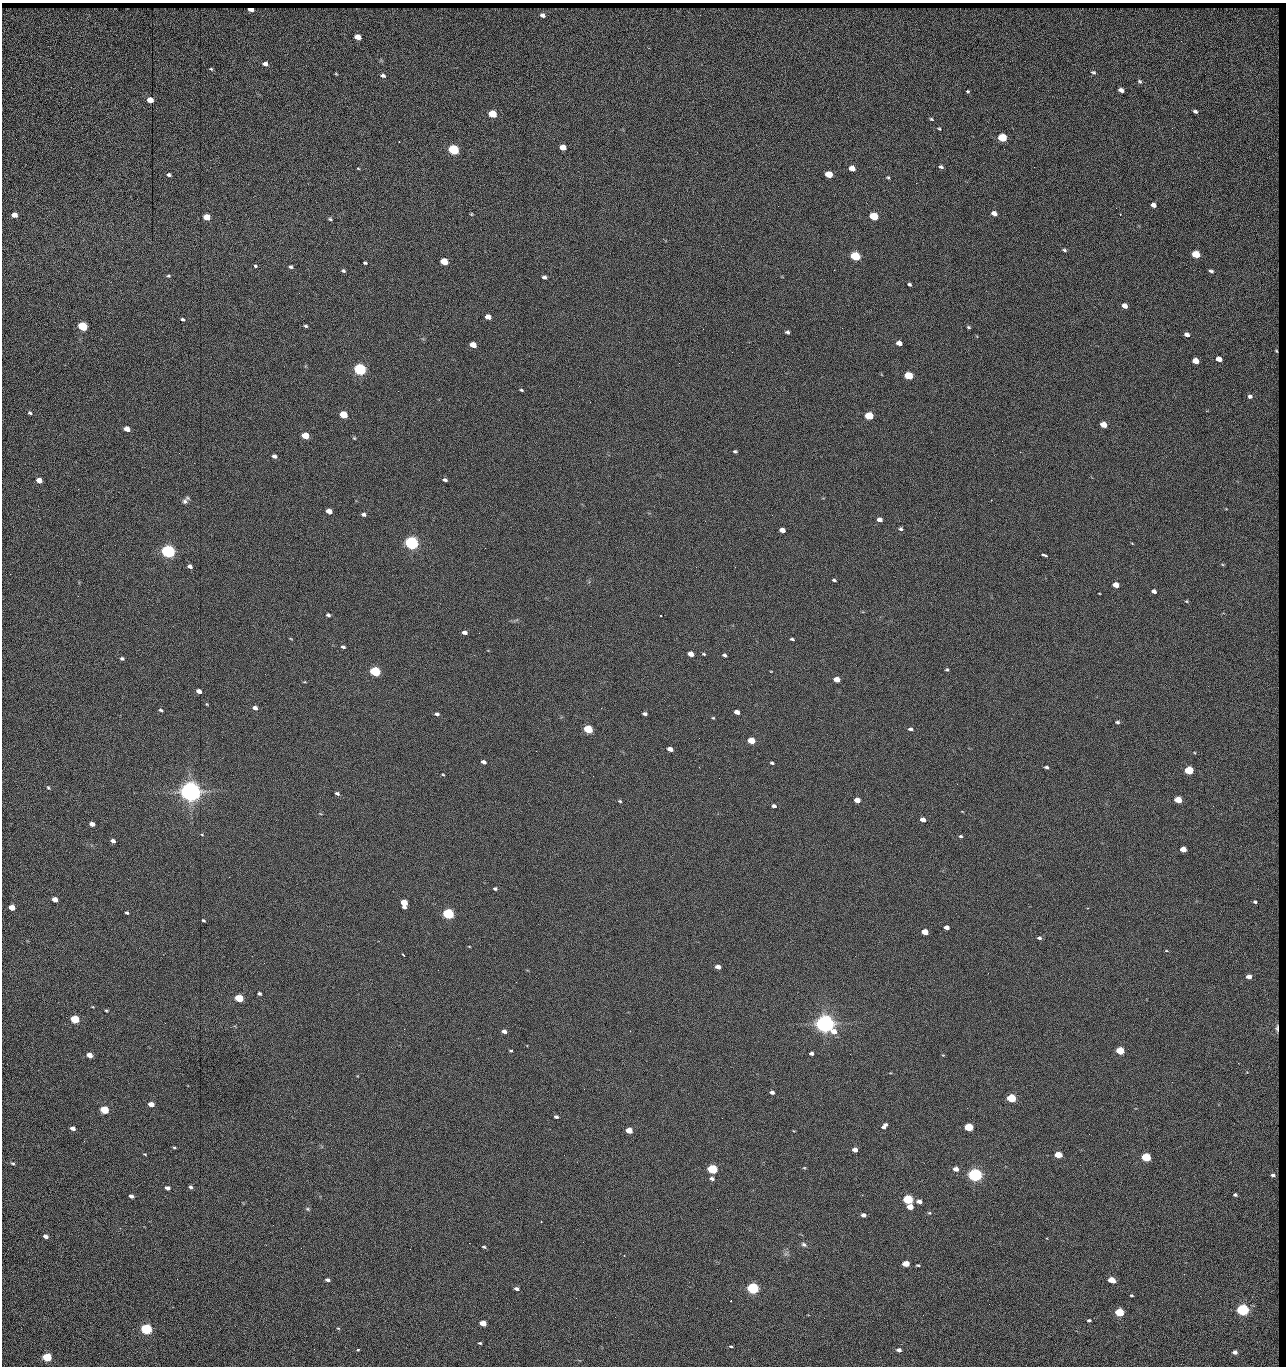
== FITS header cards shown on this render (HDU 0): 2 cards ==
NAXIS1  =                 1284 / length of data axis 1
NAXIS2  =                 1364 / length of data axis 2

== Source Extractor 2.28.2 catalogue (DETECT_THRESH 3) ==
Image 1284 x 1364 px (HDU 0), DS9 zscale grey, 1 PNG px = 1 image px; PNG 1288 x 1368 px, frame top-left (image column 1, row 1364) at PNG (2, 3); no overlay
Background 156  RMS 15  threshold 45.3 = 3 sigma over >= 5 px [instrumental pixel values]
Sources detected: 282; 1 with non-positive FLUX_AUTO (blend fragments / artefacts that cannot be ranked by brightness) is not listed; the other 281 listed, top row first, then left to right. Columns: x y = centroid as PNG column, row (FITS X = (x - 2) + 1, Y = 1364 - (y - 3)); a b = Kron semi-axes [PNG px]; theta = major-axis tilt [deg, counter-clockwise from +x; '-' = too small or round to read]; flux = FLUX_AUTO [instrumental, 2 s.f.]
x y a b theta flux
251 9 5 3 - 6.4e+03
542 15 7 6 - 4.2e+03
1275 20 13 6 89 5.7e+03
1275 35 16 6 -79 6.5e+03
358 37 5 4 - 1.3e+04
1181 41 2 2 - 7.9e+02
265 64 5 4 - 4.8e+03
211 69 4 4 - 1.1e+03
1093 72 5 4 - 1.6e+03
336 74 4 3 - 9.1e+02
383 75 6 4 -18 2.7e+03
1276 76 33 6 -89 1.1e+04
1139 81 6 4 -32 1.6e+03
1121 90 5 4 - 4.5e+03
967 91 4 3 - 6.2e+03
150 100 5 4 - 1.4e+04
1195 111 4 3 - 1.8e+03
492 114 5 4 - 4.2e+04
931 119 5 3 - 1.1e+03
1172 128 3 2 - 9.0e+02
939 129 3 2 - 1.1e+03
1002 138 6 4 -23 6.1e+04
563 147 5 4 - 1.4e+04
454 150 6 5 - 1.6e+05
1276 154 8 5 85 3.0e+03
941 167 5 3 - 2.0e+03
1034 167 3 2 - 1.2e+03
358 168 5 3 - 8.3e+02
852 168 5 4 - 1.2e+04
829 174 5 4 - 2.8e+04
169 175 5 4 - 2.3e+03
888 178 5 4 - 1.3e+03
1276 178 17 5 -75 1.1e+03
916 183 2 2 - 1.2e+04
1276 202 11 5 82 3.1e+03
1153 205 5 4 - 6.1e+03
1116 208 2 2 - 5.4e+02
994 213 5 4 - 5.8e+03
471 214 4 4 - 9.7e+02
14 215 5 4 - 1.0e+04
874 216 6 4 -21 5.1e+04
207 217 5 4 - 2.0e+04
330 219 5 3 - 1.4e+03
1276 241 15 4 90 4.7e+03
1064 250 4 3 - 1.6e+03
1196 254 5 4 - 4.2e+04
855 256 6 5 - 1.0e+05
444 261 5 4 - 4.0e+04
365 263 4 3 - 1.4e+03
255 266 3 3 - 5.5e+03
291 267 5 4 - 1.9e+03
834 270 2 2 - 1.8e+04
343 271 4 4 - 1.7e+03
1211 271 4 2 - 1.6e+03
168 276 5 4 - 1.5e+03
544 277 4 3 - 2.7e+03
1276 278 9 6 74 1.7e+03
909 284 4 3 - 1.5e+03
299 293 2 2 - 4.8e+02
1125 306 5 4 - 7.4e+03
1274 314 15 7 76 5.1e+03
488 317 5 4 - 9.5e+03
183 319 4 3 - 1.7e+03
82 326 5 4 - 1.0e+05
306 326 5 3 - 1.5e+03
968 327 5 3 - 1.3e+03
842 328 2 2 - 4.2e+02
703 329 2 2 - 2.2e+03
787 332 4 4 - 2.3e+03
1187 335 5 4 - 3.7e+03
899 343 5 4 - 7.4e+03
473 345 5 4 - 1.5e+04
1276 351 16 4 -88 7.0e+03
1219 359 5 4 - 9.5e+03
1195 361 5 4 - 1.6e+04
360 369 6 5 - 3.0e+05
909 376 5 4 - 5.8e+04
1276 388 16 3 -78 2.7e+03
521 390 5 3 - 1.3e+03
1250 397 6 5 - 3.3e+03
30 413 5 4 - 1.7e+03
343 415 5 4 - 3.7e+04
869 416 5 4 - 6.0e+04
1103 425 5 4 - 1.9e+04
127 429 5 4 - 9.0e+03
1276 435 18 6 -88 6.0e+03
305 436 5 4 - 2.9e+04
354 438 5 4 - 1.2e+03
1002 441 2 2 - 2.2e+03
735 451 4 3 - 1.5e+03
1020 452 2 2 - 4.6e+02
179 453 2 2 - 2.3e+03
274 456 5 4 - 3.8e+03
39 480 5 4 - 1.2e+04
445 480 4 3 - 2.4e+03
1275 485 11 5 89 5.5e+03
78 489 2 2 - 7.4e+02
1277 498 4 3 - 1.3e+03
991 500 2 2 - 4.8e+02
185 501 9 6 68 3.2e+03
329 511 5 4 - 1.0e+04
364 514 5 4 - 2.6e+03
1276 516 7 4 37 1.4e+03
879 520 5 4 - 5.6e+03
1276 524 10 5 -75 1.7e+03
901 529 5 5 - 2.0e+03
782 530 5 4 - 8.5e+03
411 543 6 5 - 4.9e+05
485 548 2 2 - 1.7e+03
168 551 6 5 - 5.3e+05
1045 555 6 3 -21 2.9e+03
1275 562 14 5 89 6.0e+03
190 566 5 4 - 3.9e+03
735 567 2 2 - 5.7e+02
834 580 4 3 - 1.7e+03
1116 585 5 4 - 1.3e+04
1154 591 5 4 - 3.8e+03
1099 593 3 2 - 6.4e+02
1276 598 39 6 85 2.8e+03
1186 601 4 4 - 9.9e+02
328 615 5 3 - 2.0e+03
660 615 2 2 - 7.6e+02
1276 616 18 4 89 5.3e+03
464 632 5 4 - 4.1e+03
291 639 5 3 - 7.9e+02
792 639 4 2 - 1.6e+03
343 647 4 3 - 1.9e+03
691 654 5 4 - 1.1e+04
704 654 5 3 - 1.2e+03
724 655 4 3 - 1.9e+03
122 658 5 4 - 1.9e+03
947 670 5 4 - 1.4e+03
375 671 5 4 - 1.6e+05
837 679 5 4 - 1.4e+04
1276 680 32 6 87 8.3e+03
199 691 5 4 - 6.9e+03
207 704 4 3 - 8.5e+02
255 708 6 4 -22 4.4e+03
161 710 5 4 - 1.7e+03
737 712 5 4 - 6.3e+03
1275 713 27 6 88 1.1e+04
437 714 5 4 - 2.6e+03
645 714 4 3 - 2.5e+03
713 718 4 3 - 1.0e+03
1117 722 5 4 - 1.8e+03
588 729 5 4 - 6.7e+04
911 729 5 4 - 2.6e+03
751 740 5 4 - 2.7e+04
670 749 5 4 - 7.6e+03
536 751 2 2 - 2.0e+03
1276 755 29 5 88 8.1e+03
484 762 5 4 - 4.2e+03
772 763 4 3 - 1.6e+03
699 767 3 2 - 1.6e+03
1046 767 4 3 - 2.1e+03
1189 770 5 4 - 7.6e+04
443 775 4 3 - 8.7e+02
719 778 2 2 - 1.6e+03
1276 783 23 5 86 6.6e+03
48 787 6 4 -72 1.5e+03
190 792 7 6 - 1.5e+06
337 793 5 3 - 2.4e+03
857 800 5 4 - 1.1e+04
1178 800 5 4 - 2.5e+04
620 801 5 4 - 1.4e+03
774 806 5 4 - 3.0e+03
923 820 5 4 - 7.9e+03
92 824 5 4 - 6.8e+03
202 835 4 2 - 7.4e+02
961 836 5 4 - 1.3e+03
113 841 4 4 - 4.1e+03
1183 849 5 4 - 1.5e+04
1275 849 23 6 -87 1.2e+04
495 889 5 4 - 1.8e+03
55 899 5 4 - 1.2e+04
1255 902 6 5 - 2.5e+03
404 903 6 5 - 2.7e+04
1276 906 23 3 -88 7.0e+03
12 908 5 4 - 1.6e+04
127 913 4 3 - 1.7e+03
448 914 5 4 - 2.4e+05
203 920 4 3 - 1.4e+03
946 927 5 4 - 5.7e+03
925 932 5 4 - 1.9e+04
1039 938 5 4 - 2.1e+03
469 946 4 3 - 6.7e+02
1166 951 5 3 - 8.0e+02
403 955 4 2 - 9.5e+02
718 967 5 4 - 6.3e+03
1275 968 20 6 90 7.7e+03
1249 977 4 4 - 7.6e+03
516 982 2 2 - 1.4e+03
259 994 4 3 - 2.0e+03
239 998 5 4 - 6.1e+04
106 1010 4 3 - 1.0e+03
75 1019 5 4 - 7.6e+04
825 1024 7 6 - 1.2e+06
404 1029 2 2 - 3.7e+03
1276 1029 21 7 88 7.8e+03
504 1031 5 4 - 4.5e+03
511 1051 5 3 - 1.0e+03
1120 1051 5 4 - 4.8e+04
811 1053 4 3 - 3.6e+03
850 1054 2 2 - 8.3e+02
89 1055 5 4 - 1.1e+04
1238 1063 3 2 - 1.2e+03
1276 1066 13 5 -87 4.5e+03
1172 1082 2 2 - 1.9e+03
1277 1086 10 3 88 3.1e+03
772 1092 4 4 - 3.3e+03
1011 1098 5 4 - 8.8e+04
151 1104 5 4 - 1.2e+04
1276 1108 12 5 -89 4.3e+03
104 1110 5 4 - 6.6e+04
556 1117 5 4 - 2.1e+03
722 1118 2 2 - 6.0e+02
884 1126 7 4 53 4.6e+03
969 1127 5 4 - 7.3e+04
73 1128 5 4 - 5.4e+03
629 1131 5 4 - 2.1e+04
84 1141 3 2 - 1.8e+03
174 1147 5 3 - 1.2e+03
855 1150 4 4 - 7.2e+03
145 1154 4 3 - 9.4e+02
564 1155 2 2 - 5.9e+02
1058 1155 5 4 - 3.2e+04
1146 1157 5 4 - 9.9e+04
13 1163 5 4 - 1.4e+03
1080 1165 2 2 - 1.2e+03
1275 1167 50 7 89 2.2e+04
804 1168 5 3 - 9.7e+02
712 1169 5 4 - 1.5e+05
956 1169 5 4 - 7.8e+03
975 1175 5 4 - 6.0e+05
712 1179 6 5 - 3.1e+03
191 1187 5 3 - 2.4e+03
167 1188 5 4 - 4.6e+03
1235 1195 3 3 - 1.5e+03
131 1196 5 3 - 3.7e+03
908 1199 5 4 - 1.5e+05
919 1201 5 4 - 6.4e+03
910 1207 5 4 - 1.6e+04
307 1209 6 5 - 1.5e+03
929 1213 5 4 - 1.2e+03
863 1215 4 4 - 4.5e+03
273 1225 2 2 - 1.4e+03
1276 1226 22 4 86 7.0e+03
45 1236 5 4 - 4.4e+03
469 1243 2 2 - 5.8e+03
804 1244 7 5 -32 2.4e+03
484 1247 4 4 - 1.4e+03
301 1248 2 2 - 1.1e+03
410 1249 2 2 - 3.5e+03
624 1255 2 2 - 5.3e+02
1276 1259 13 4 79 4.1e+03
906 1264 5 4 - 1.9e+04
918 1265 4 3 - 1.2e+03
1275 1279 10 5 46 2.1e+03
328 1280 5 3 - 3.0e+03
1111 1280 5 4 - 2.7e+04
753 1288 5 4 - 3.0e+05
516 1289 4 3 - 3.3e+03
1131 1295 4 3 - 1.1e+03
989 1304 2 2 - 1.8e+03
1275 1309 18 6 83 6.0e+03
1242 1310 5 4 - 3.6e+05
1119 1312 5 4 - 7.9e+04
615 1317 2 2 - 5.6e+02
1089 1320 4 3 - 1.8e+03
483 1323 5 4 - 1.8e+04
338 1328 5 4 - 1.1e+03
146 1329 5 4 - 2.4e+05
1276 1329 7 4 72 2.1e+03
480 1343 3 3 - 1.3e+03
731 1346 4 2 - 1.1e+03
314 1349 3 2 - 8.9e+02
358 1350 3 3 - 1.5e+03
899 1350 5 4 - 4.4e+03
1235 1352 4 3 - 4.9e+03
1276 1353 17 7 72 1.0e+03
47 1357 5 4 - 9.4e+04
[1 non-positive-flux detection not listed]

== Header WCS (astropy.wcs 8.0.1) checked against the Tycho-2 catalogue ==
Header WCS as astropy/WCSLIB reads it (CRVAL/CRPIX/CD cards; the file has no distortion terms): RA---TAN/DEC--TAN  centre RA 15:41:43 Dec +51:58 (235.43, +51.97 deg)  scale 1.26 arcsec/px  FOV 26.9' x 28.5'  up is +93 deg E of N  parity flipped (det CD > 0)
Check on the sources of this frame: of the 60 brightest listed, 11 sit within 2.0 arcsec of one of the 15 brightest Tycho-2 stars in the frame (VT <= 12.38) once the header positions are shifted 0.76 arcsec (0.38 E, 0.66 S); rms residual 1.19 arcsec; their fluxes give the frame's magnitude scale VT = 25.23 - 2.5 log10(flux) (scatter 0.19 mag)
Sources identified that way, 11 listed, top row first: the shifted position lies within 2.0 arcsec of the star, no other Tycho-2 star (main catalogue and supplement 1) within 4.0 arcsec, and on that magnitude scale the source's flux lands within +1.5 / -3 mag of the star's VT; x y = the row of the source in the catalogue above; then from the Tycho-2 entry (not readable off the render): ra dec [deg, ICRS J2000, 3 dp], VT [Tycho-2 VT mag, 2 dp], TYC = Tycho-2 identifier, HIP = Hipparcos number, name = IAU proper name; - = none
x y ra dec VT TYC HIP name
360 369 235.614 +52.064 11.61 3489-1132-1 - -
411 543 235.514 +52.049 11.19 3489-1407-1 - -
168 551 235.515 +52.133 11.12 3489-1380-1 - -
190 792 235.378 +52.130 9.31 3489-1322-1 76850 -
448 914 235.303 +52.042 11.52 3489-958-1 - -
825 1024 235.232 +51.912 9.59 3489-824-1 - -
975 1175 235.143 +51.862 10.97 3489-1016-1 - -
908 1199 235.131 +51.886 12.29 3489-908-1 - -
753 1288 235.084 +51.941 11.45 3489-1346-1 - -
1242 1310 235.062 +51.771 11.53 3489-1453-1 - -
146 1329 235.075 +52.152 11.74 3489-912-1 - -